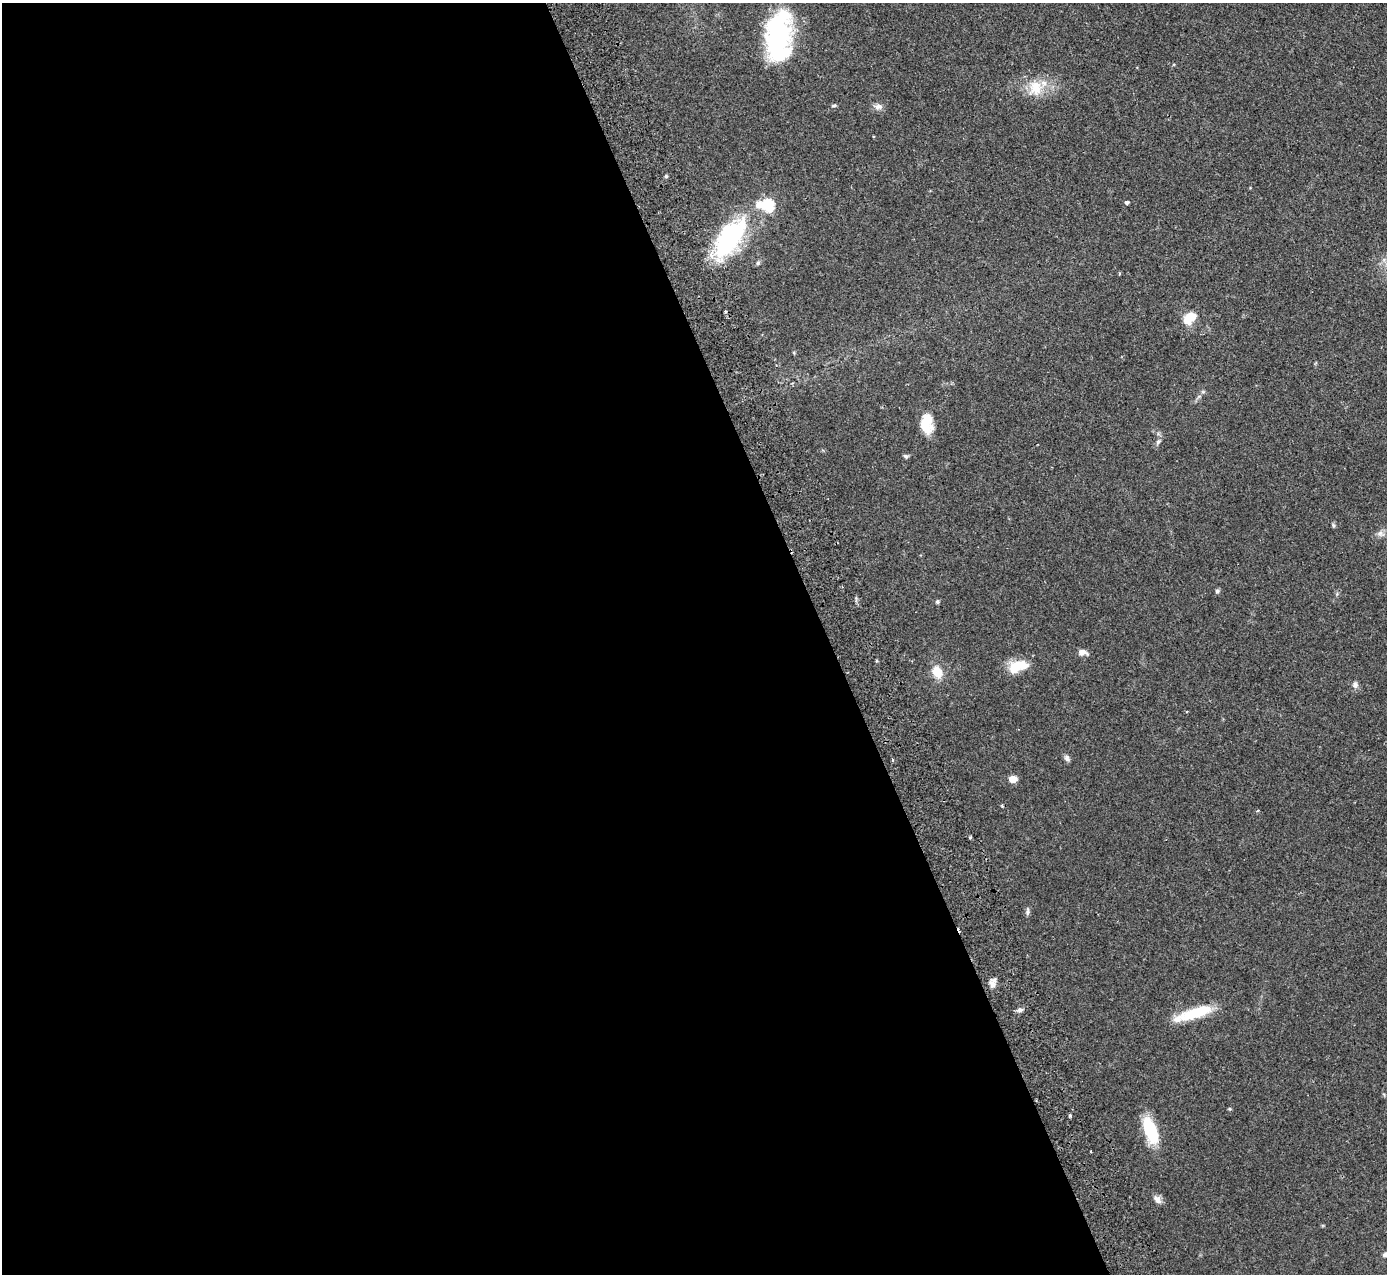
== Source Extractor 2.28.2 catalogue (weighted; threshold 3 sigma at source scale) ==
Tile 9 of 4 x 4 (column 1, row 3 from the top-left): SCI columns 56-1440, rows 1453-2724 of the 5648 x 5578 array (HDU 1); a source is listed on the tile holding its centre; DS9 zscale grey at full resolution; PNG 1389 x 1276 px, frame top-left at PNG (2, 3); no overlay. Shown black and unused: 60% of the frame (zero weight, under 2 of 3 exposures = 3% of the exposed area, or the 3 px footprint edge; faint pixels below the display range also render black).
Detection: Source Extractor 2.28.2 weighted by HDU 2 'WHT'; one run over the whole footprint, this tile lists its part. Background 0.096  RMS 0.006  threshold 0.027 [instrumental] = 3 sigma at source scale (4.5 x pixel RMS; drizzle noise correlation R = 1.50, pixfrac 1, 0.05/0.05 arcsec/px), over >= 5 px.
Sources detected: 37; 1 inside a brighter object's white glare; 1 cosmic-ray / hot-pixel residue — not listed; the other 35 listed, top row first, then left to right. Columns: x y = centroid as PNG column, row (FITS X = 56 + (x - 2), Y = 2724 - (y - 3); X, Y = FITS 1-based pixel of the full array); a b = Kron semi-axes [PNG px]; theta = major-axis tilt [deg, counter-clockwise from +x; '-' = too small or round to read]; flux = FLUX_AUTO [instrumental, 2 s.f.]
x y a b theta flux
777 35 46 24 82 80
1035 88 22 19 78 14
834 106 7 3 1 0.82
878 107 13 7 0 2.7
666 176 5 4 - 0.84
1127 202 4 4 - 1.5
768 205 8 6 -6 57
730 238 44 21 54 75
758 263 6 5 - 1
1190 318 14 9 40 13
794 353 5 4 - 0.59
927 423 21 12 -87 14
1158 441 8 5 49 1.5
906 456 7 5 -25 1.1
1333 525 6 4 -71 0.86
1380 533 8 8 - 2.2
1217 591 6 6 - 1.1
937 602 5 4 - 1.3
1082 652 10 7 5 3.5
1018 666 26 13 17 12
937 672 15 11 -58 9.1
1355 685 9 8 - 2.2
1067 758 9 6 -58 1.8
892 760 3 3 - 1.1
1013 779 8 6 10 5.1
1002 806 5 3 - 0.52
970 837 4 4 - 0.74
1027 911 10 5 86 1.4
992 984 10 9 - 3.2
1020 1010 7 5 21 1.6
1195 1013 43 12 18 21
1069 1116 3 3 - 1.5
1150 1130 26 12 -69 29
1157 1200 13 7 -44 2.9
1385 1255 7 5 26 1.7
Isophote crosses this tile's border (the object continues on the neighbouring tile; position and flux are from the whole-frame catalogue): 1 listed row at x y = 1385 1255